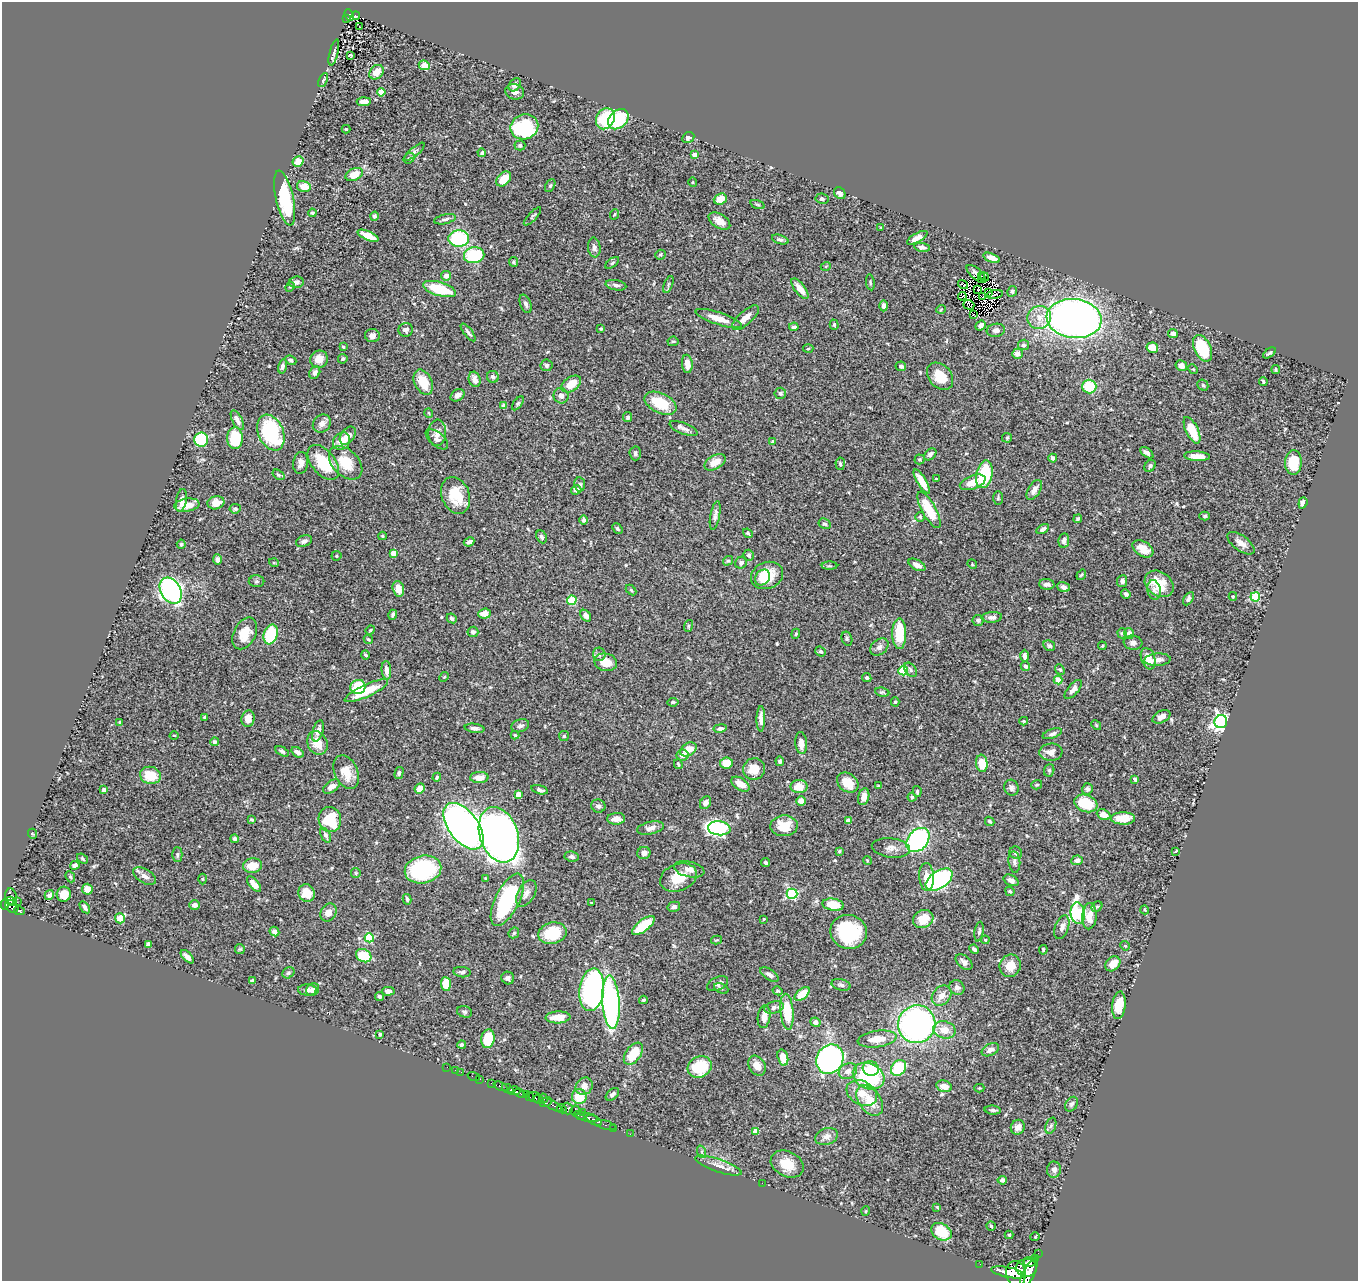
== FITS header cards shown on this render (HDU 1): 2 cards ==
NAXIS1  =                 1356
NAXIS2  =                 1279

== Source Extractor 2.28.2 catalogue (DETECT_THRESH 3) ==
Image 1356 x 1279 px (HDU 1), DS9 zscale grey, 1 PNG px = 1 image px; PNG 1360 x 1283 px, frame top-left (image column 1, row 1279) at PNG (2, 2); each listed source drawn as its Kron ellipse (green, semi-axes under 4 px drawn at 4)
Background 0.508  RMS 0.024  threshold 0.0726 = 3 sigma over >= 5 px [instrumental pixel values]
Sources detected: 526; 3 with non-positive FLUX_AUTO (blend fragments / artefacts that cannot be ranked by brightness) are neither listed nor drawn; of the other 523, the 500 brightest by FLUX_AUTO listed and drawn (23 fainter detections omitted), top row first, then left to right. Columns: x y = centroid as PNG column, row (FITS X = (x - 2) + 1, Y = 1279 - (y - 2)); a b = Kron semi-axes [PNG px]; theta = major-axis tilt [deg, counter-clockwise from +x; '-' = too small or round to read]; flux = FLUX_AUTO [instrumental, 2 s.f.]
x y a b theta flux
349 15 6 4 -67 56
356 16 4 3 - 37
346 19 3 2 - 13
360 27 3 2 - 2.3
334 52 13 4 76 5
350 56 4 3 - 1.7
424 65 6 4 -25 31
376 72 8 6 47 16
323 80 7 4 65 2.6
515 85 7 5 52 6.4
381 92 4 4 - 32
515 92 9 7 -16 8.5
364 102 7 4 3 11
605 119 11 9 63 65
618 119 11 8 43 87
524 127 14 12 21 150
346 129 4 4 - 1.4
688 138 6 5 - 4
520 145 5 5 - 3.8
414 152 13 4 40 4.9
482 153 4 4 - 3.3
695 155 4 4 - 23
409 158 6 5 - 2.6
298 161 6 5 - 19
354 174 9 6 24 25
504 179 8 6 46 25
693 182 5 3 - 1.5
550 186 7 4 62 2.5
304 187 7 5 -13 19
840 193 6 5 - 6
285 198 28 9 -77 92
720 199 7 5 22 20
822 199 6 5 - 4
758 204 7 3 -19 2
312 213 4 3 - 2.9
615 214 5 3 - 1.5
374 216 4 4 - 3.9
532 216 12 3 47 2.3
445 219 11 4 13 4.7
719 221 12 7 -32 14
881 228 3 2 - 1.3
368 236 11 4 -24 24
917 238 11 4 29 11
459 239 10 8 5 130
780 240 8 4 -17 4.2
594 247 10 6 -84 6.5
922 247 8 4 -8 6.1
474 255 10 8 9 86
661 255 5 5 - 2.2
992 258 9 4 -21 13
513 262 5 4 - 2.5
612 263 8 4 36 2.5
826 266 5 3 - 1.4
976 274 12 5 -40 6.8
446 276 5 4 - 8.7
981 276 3 3 - 2.7
984 277 4 2 - 2.3
296 282 7 6 - 5.3
870 282 8 3 -82 1.9
668 284 9 3 69 2.4
963 284 5 2 - 1.8
616 285 10 5 -10 5.4
290 287 5 4 - 1.9
439 289 17 7 -16 59
800 289 12 5 -52 14
978 290 3 2 - 1.3
1012 291 5 4 - 3.2
989 292 3 2 - 1.6
995 294 8 3 10 3.2
962 296 4 2 - 2
982 296 4 2 - 2.3
526 304 10 5 -70 5.1
969 305 5 4 - 1.4
884 306 5 4 - 5.2
941 309 5 3 - 1.3
973 314 3 2 - 1.7
1039 317 12 11 - 19
719 318 24 6 -18 22
745 318 17 7 42 16
1074 318 27 19 -6 900
834 325 5 4 - 1.7
981 326 6 4 39 8.7
794 327 5 3 - 4.2
601 329 3 3 - 1.9
406 330 7 7 - 5.4
996 330 9 6 9 6.7
468 332 11 4 -52 3.9
1173 334 5 4 - 7.6
372 335 7 6 - 7.7
673 341 5 4 - 2.4
1023 345 5 5 - 3.5
343 347 4 3 - 1.6
1152 348 6 5 - 29
1202 348 14 8 -64 75
808 349 5 3 - 1.4
1269 353 7 3 38 2.7
1017 354 5 5 - 6.5
319 359 9 8 - 15
343 359 5 4 - 3
291 360 6 4 -23 3.9
687 364 9 5 -85 16
547 365 6 6 - 3.4
282 366 7 4 76 5.2
901 366 5 5 - 4.1
1181 366 6 5 - 8.7
1193 369 5 4 - 1.8
1275 370 4 2 - 1.7
315 372 6 5 - 5.3
940 376 15 11 -48 32
493 377 6 6 - 5
475 379 8 6 -74 8.7
1263 381 4 2 - 1.9
423 382 13 8 -63 31
571 384 11 7 35 24
1203 385 6 5 - 2.2
1089 387 7 7 - 57
780 393 6 5 - 3.5
457 395 7 5 33 7.4
561 396 8 7 - 7.7
518 403 8 4 54 2.2
660 403 17 10 -25 53
503 405 4 3 - 2.7
429 413 5 3 - 1.4
628 417 5 4 - 3.4
237 420 11 5 -64 8.3
322 424 10 8 42 8.7
683 428 15 5 -21 7.4
1192 430 14 6 -64 41
271 433 19 12 -67 130
437 433 13 9 86 11
348 436 10 6 53 15
235 438 11 8 -89 66
1007 438 5 5 - 1.9
437 439 13 7 -40 6.6
201 440 7 7 - 110
341 441 9 8 - 17
773 442 4 3 - 6.3
635 453 7 6 - 4.1
1147 453 7 4 -37 5
930 454 7 5 43 4.6
1197 456 13 4 -3 19
1053 458 4 4 - 3.8
920 459 5 5 - 2.5
323 462 20 12 -51 61
715 462 11 6 30 18
1293 462 12 8 87 36
301 463 11 7 81 11
346 463 20 13 -45 39
840 464 6 4 -85 3.1
1150 466 6 5 - 3.6
984 474 14 8 77 93
278 475 7 4 -36 2.9
936 479 4 2 - 2.5
922 482 14 4 -59 18
973 482 13 6 20 17
580 484 7 5 -82 3.6
576 490 5 4 - 6.9
1034 490 11 6 59 11
456 495 19 14 -70 45
998 498 7 5 89 2.6
181 500 12 5 80 9.3
216 503 8 6 15 18
1303 503 6 4 71 7.3
187 505 13 6 8 22
235 509 6 4 8 2.9
929 510 20 7 -61 46
715 515 14 5 79 6.3
1205 516 5 4 - 2.1
920 517 5 5 - 2.4
1078 519 4 3 - 2.8
584 520 5 4 - 3
825 524 6 5 - 3.1
617 529 6 4 -50 3.2
1043 529 7 4 29 5
748 533 5 4 - 2.4
382 536 4 4 - 1.6
541 537 7 5 -66 3.7
1064 540 7 5 80 6
304 541 8 5 22 5.9
469 542 5 4 - 5.4
1241 543 16 7 -37 11
181 544 4 4 - 2.5
1143 549 11 7 -32 20
393 553 4 4 - 27
749 555 5 5 - 3.8
336 556 5 5 - 2.3
217 559 5 4 - 5.4
728 561 5 4 - 2.4
274 563 5 3 - 1.3
741 563 6 5 - 5.2
972 564 5 4 - 1.5
917 565 9 5 -28 9.6
829 566 8 4 0 2.8
767 575 16 13 22 45
1081 575 5 3 - 2
762 577 8 6 55 11
257 581 8 6 2 3.2
1122 581 6 5 - 6.2
1047 584 8 5 -4 5.9
1159 584 15 12 -35 30
1063 587 6 5 - 7.3
398 589 8 5 -74 17
631 590 6 4 -45 2.1
1154 590 10 6 -78 6.5
171 591 14 10 -58 400
1126 594 5 4 - 4.2
1233 596 4 4 - 1.8
1255 597 5 4 - 90
1188 599 7 4 59 3.6
572 600 5 4 - 64
485 614 6 5 - 13
393 615 5 3 - 2.9
586 616 6 4 -51 6.3
992 617 10 5 4 6
452 618 5 4 - 3.5
978 620 5 5 - 3.4
688 626 6 4 72 1.9
370 630 5 4 - 1.7
473 632 5 5 - 4.9
245 633 17 11 63 29
1122 633 5 4 - 2.6
1129 633 5 5 - 9.7
271 634 10 7 73 82
796 634 5 4 - 1.9
899 634 15 7 90 52
368 639 5 4 - 2.3
847 639 7 5 -75 2.9
1133 643 9 7 -7 5.6
1049 646 6 5 - 3.2
1102 646 4 3 - 1.7
879 647 10 7 40 6.9
821 651 6 4 -39 2.9
599 654 7 6 - 4.5
366 655 4 2 - 2.3
1025 656 6 4 89 6.6
1148 659 11 7 -71 22
1158 660 13 6 4 9.5
606 662 11 8 -11 23
1025 666 5 4 - 6.6
386 670 9 5 -86 7.9
910 670 8 5 -52 4.1
1060 670 6 4 -48 2.2
903 671 4 4 - 72
444 677 5 4 - 1.4
867 678 5 4 - 3
1058 680 4 4 - 33
358 687 7 7 - 45
1073 689 11 5 49 8.4
366 691 24 6 25 44
882 692 7 4 -9 2.6
673 702 5 4 - 2.7
895 702 4 4 - 2.1
205 717 3 3 - 2
1161 717 9 6 27 9
248 719 8 6 80 15
761 719 13 3 90 7.9
1024 721 4 3 - 1.7
120 722 3 3 - 2.7
1221 722 6 6 - 750
1096 725 5 4 - 1.7
520 726 9 6 20 4.9
475 728 10 4 -8 5.3
720 728 7 4 10 4.6
318 731 11 5 73 8.9
1052 734 10 4 19 4.5
174 735 4 3 - 1.5
515 735 4 4 - 2
564 736 5 5 - 2.2
214 742 4 4 - 3.2
317 743 12 9 -64 25
801 743 11 6 -86 12
688 750 9 6 32 19
282 751 7 4 -29 3.5
297 752 7 4 -36 7
1051 752 11 8 5 12
683 755 6 5 - 8.8
780 761 5 4 - 3.2
726 763 6 5 - 20
982 763 8 5 -84 41
678 764 5 3 - 2
754 769 11 10 - 26
1049 770 6 5 - 2.5
346 772 18 11 -65 28
399 773 6 4 75 2.8
150 775 10 8 -15 35
437 777 4 3 - 2.5
479 777 9 5 2 15
1135 779 4 3 - 2.8
848 783 12 9 -38 27
740 784 10 6 -33 16
1037 785 5 4 - 2.4
878 786 4 4 - 1.6
331 787 9 5 35 11
799 787 8 6 0 25
420 788 5 4 - 16
1011 788 8 7 - 5.4
1088 789 6 5 - 3.2
104 790 4 4 - 4.2
540 790 8 4 -16 5
917 791 5 4 - 2.4
518 794 4 4 - 18
864 797 8 5 75 13
912 797 4 4 - 2
801 801 5 4 - 10
705 803 7 5 56 7.6
1086 803 12 8 -19 49
598 806 7 6 - 4.5
1103 815 7 5 -25 16
1123 818 12 6 0 25
616 819 9 6 3 13
252 820 4 4 - 2.4
330 820 12 11 - 69
848 820 4 4 - 5.9
990 821 5 3 - 2.4
463 826 27 14 -53 1100
784 826 13 10 4 32
650 828 13 6 12 8.7
719 828 11 7 -5 330
33 834 5 3 - 1.4
326 835 8 4 -66 4.5
499 835 28 19 -71 1100
234 839 4 4 - 4.5
918 840 13 10 50 250
891 848 19 9 -7 13
839 851 4 3 - 2.6
1176 851 4 2 - 1.6
644 853 6 6 - 7.2
1016 853 6 6 - 5
177 854 7 5 -90 3.5
572 857 7 5 -9 4.6
82 859 6 3 -39 2
867 860 4 3 - 1.5
1077 860 6 5 - 6.8
1014 862 11 6 -84 5.4
766 863 4 3 - 3.3
75 865 4 4 - 6.8
252 866 9 7 7 25
423 869 18 14 12 150
689 869 15 7 -13 11
356 873 5 5 - 1.9
145 876 12 7 -30 9.4
70 877 6 4 -67 2.3
678 877 19 13 22 37
927 877 14 7 -87 17
486 878 4 4 - 2.2
202 879 5 3 - 1.5
939 880 15 8 34 240
1011 880 8 5 -28 6.6
254 884 9 4 -50 12
87 889 5 5 - 14
1010 891 5 3 - 2.1
307 893 9 8 - 25
526 893 14 8 59 10
64 894 7 7 - 16
792 894 5 5 - 160
49 895 5 4 - 3.7
11 897 9 6 -83 190
407 899 5 4 - 3.6
507 900 28 12 64 170
10 901 4 3 - 120
17 902 3 2 - 4.1
591 903 3 2 - 1.3
5 904 5 4 - 200
194 905 5 5 - 8.6
833 905 11 6 -8 40
12 906 7 5 -42 180
85 907 7 3 -55 4.5
674 907 6 5 - 5.3
1097 907 6 5 - 2.8
1145 910 4 3 - 1.4
20 911 5 3 - 99
328 913 9 7 57 12
1078 913 10 7 -83 230
1089 916 13 7 86 21
120 918 5 5 - 17
764 919 4 3 - 1.4
923 919 10 8 27 29
643 925 13 5 38 62
1062 927 12 6 70 7.4
274 931 5 4 - 9
849 932 18 17 - 110
979 932 10 4 80 3.5
514 933 6 5 - 2.8
552 933 14 10 12 60
369 938 4 4 - 81
716 940 5 3 - 1.6
985 940 4 3 - 1.7
148 944 4 4 - 5.2
1125 946 5 4 - 1.9
240 949 5 5 - 2.1
974 949 5 3 - 4.1
1043 950 5 3 - 2.2
364 956 8 6 -29 44
187 957 8 4 -46 6.2
964 962 10 6 -40 7.7
1113 964 8 6 43 17
1010 966 11 10 - 24
462 972 8 5 -7 4.5
288 973 6 5 - 3.4
769 974 10 5 -33 6
508 978 6 6 - 4.6
252 981 4 4 - 4.4
446 984 7 5 -85 37
717 984 11 6 24 5.9
841 985 9 5 -15 4.3
957 987 8 7 - 7
721 988 7 5 -25 2.5
307 990 9 5 -2 9.6
313 990 7 6 - 5.5
592 990 21 12 83 440
388 991 6 4 1 7.4
778 991 5 4 - 2.4
802 994 9 5 41 29
941 996 11 8 49 13
379 997 5 4 - 3.6
643 1000 4 3 - 2.2
611 1002 27 8 -86 340
1119 1005 14 6 85 39
774 1007 10 6 16 5.7
465 1012 7 5 -17 3
787 1012 18 6 -85 53
558 1017 12 6 3 25
764 1017 11 6 83 13
815 1022 5 4 - 6.2
917 1024 19 18 - 480
944 1030 11 8 -12 20
380 1034 3 3 - 2.4
488 1039 9 6 82 46
877 1039 19 8 8 24
462 1045 4 3 - 3.3
990 1050 9 5 27 8.3
633 1054 12 7 54 38
783 1057 8 5 -73 23
830 1059 15 13 61 400
757 1066 10 8 -59 15
447 1067 2 2 - 4
700 1067 12 10 27 59
899 1068 9 7 52 74
871 1069 8 7 - 27
455 1070 2 2 - 2.4
848 1071 9 7 30 9.9
461 1072 2 2 - 3.4
869 1076 16 12 -27 150
474 1077 6 2 -19 8.5
480 1079 2 2 - 7.3
491 1083 2 2 - 3.3
500 1086 7 3 -23 61
584 1086 9 8 - 12
944 1086 8 5 -14 14
979 1088 5 4 - 1.6
507 1089 6 3 -27 210
514 1091 6 3 -4 280
520 1093 5 3 - 170
862 1093 16 12 -31 23
612 1094 8 5 41 5.4
527 1095 4 3 - 220
529 1097 3 2 - 150
534 1097 7 5 -22 620
579 1097 7 7 - 36
543 1098 4 3 - 63
539 1099 5 2 - 260
870 1100 17 11 -53 30
546 1102 6 4 31 57
1072 1104 8 5 58 4.1
552 1105 11 4 -31 150
568 1108 6 5 - 86
562 1109 5 3 - 80
575 1110 5 3 - 110
993 1110 8 4 -5 3.7
582 1112 2 2 - 25
580 1115 5 3 - 120
587 1117 11 3 -12 390
594 1120 8 3 -25 590
605 1125 11 3 -15 33
1051 1126 8 5 69 4
1018 1127 7 7 - 11
614 1128 3 3 - 27
756 1131 4 4 - 28
630 1134 2 2 - 7.4
827 1136 12 8 18 9.5
702 1152 6 4 -72 2.5
787 1164 17 12 -26 32
719 1166 24 6 -19 14
1054 1170 8 7 - 6.3
1002 1180 5 4 - 3.5
762 1183 2 2 - 3
937 1207 4 4 - 1.3
866 1211 5 3 - 1.4
991 1226 5 4 - 2.1
941 1232 11 8 -30 51
1009 1235 4 4 - 2
1035 1237 5 3 - 1.3
1038 1253 2 2 - 3.9
1035 1259 3 3 - 140
1030 1262 6 5 - 340
980 1264 2 2 - 1.9
1026 1268 10 9 - 1000
1008 1272 17 5 -12 1500
1016 1273 12 10 -79 1700
1029 1274 17 5 64 1800
At the frame edge (FLAGS 8, measured only in part): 1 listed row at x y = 1029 1274
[23 fainter detections neither listed nor drawn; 3 non-positive-flux detections neither listed nor drawn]